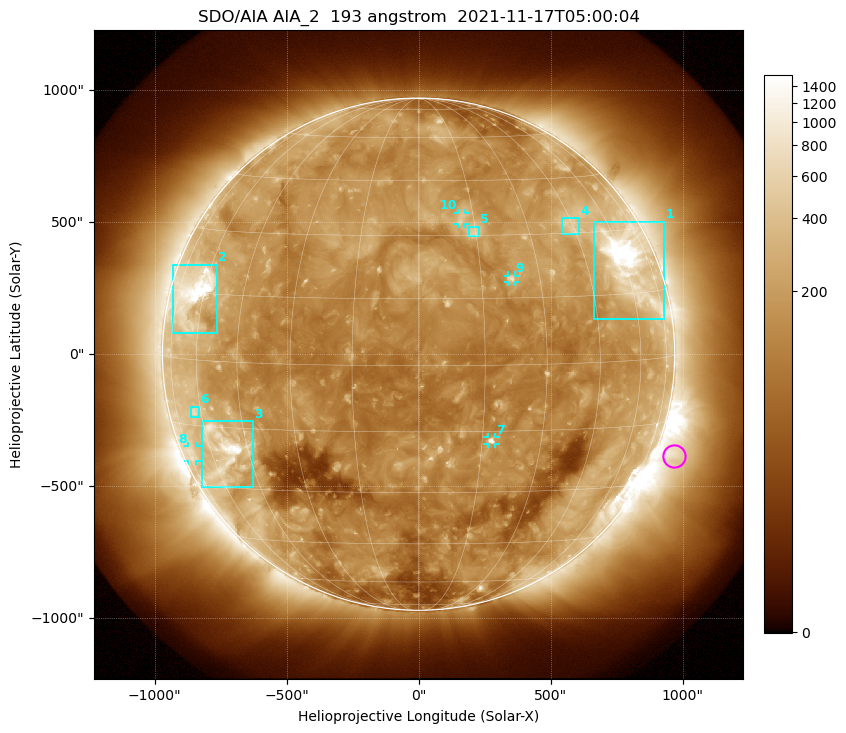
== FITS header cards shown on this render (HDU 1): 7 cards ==
TELESCOP= 'SDO/AIA '           / For AIA: SDO/AIA
INSTRUME= 'AIA_2   '           / For AIA: AIA_ATA1, AIA_ATA2, AIA_ATA3 or AIA_AT
WAVELNTH=                  193 / [angstrom] Wavelength
WAVEUNIT= 'angstrom'           / Wavelength unit: angstrom
DATE-OBS= '2021-11-17T05:00:04.844' / [ISO] Date when observation started; ISO 8
CTYPE1  = 'HPLN-TAN'           / CTYPE1: HPLN
CTYPE2  = 'HPLT-TAN'           / CTYPE2: HPLT

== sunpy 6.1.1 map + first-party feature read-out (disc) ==
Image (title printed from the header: SDO/AIA AIA_2  193 angstrom  2021-11-17T05:00:04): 1024 x 1024 px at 2.4 arcsec/px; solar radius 970 arcsec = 404 px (full disc in frame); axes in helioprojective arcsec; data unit not stated in the header (colour bar unlabelled)
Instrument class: DISC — disc imager (sunpy class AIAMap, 193 A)
Bright regions (active regions / flare kernels): reference = the median radial profile (limb darkening/brightening removed); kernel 9 px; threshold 5 sigma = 279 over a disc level ~139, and >= 1.15x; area >= 12 px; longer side >= 10 px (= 24 arcsec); searched inside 0.97 R_sun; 10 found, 10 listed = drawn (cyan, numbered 1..; 4 of them under ~33 arcsec drawn as corner ticks so the feature stays visible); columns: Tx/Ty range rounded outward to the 5 arcsec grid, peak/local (2 s.f.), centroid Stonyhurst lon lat
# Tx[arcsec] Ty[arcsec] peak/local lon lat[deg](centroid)
1 665..930 135..505 13 +61 +22
2 -930..-760 80..340 17 -65 +15
3 -820..-625 -505..-255 10 -54 -20
4 545..610 455..515 3.6 +44 +32
5 190..230 445..485 3.7 +14 +31
6 -865..-830 -240..-200 3.2 -63 -12
7 260..290 -340..-315 7.3 +17 -17
8 -875..-840 -405..-345 2.4 -72 -22
9 335..365 270..300 4.9 +23 +19
10 150..175 495..535 3.3 +12 +34
Off-limb structures (1.02-1.3 R_sun): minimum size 162 px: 6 found; the strongest spans PA ~225..270 deg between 1.02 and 1.3 R_sun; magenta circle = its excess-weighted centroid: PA ~250 deg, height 1.07 R_sun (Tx ~970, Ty ~-385 arcsec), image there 2.9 x the reference